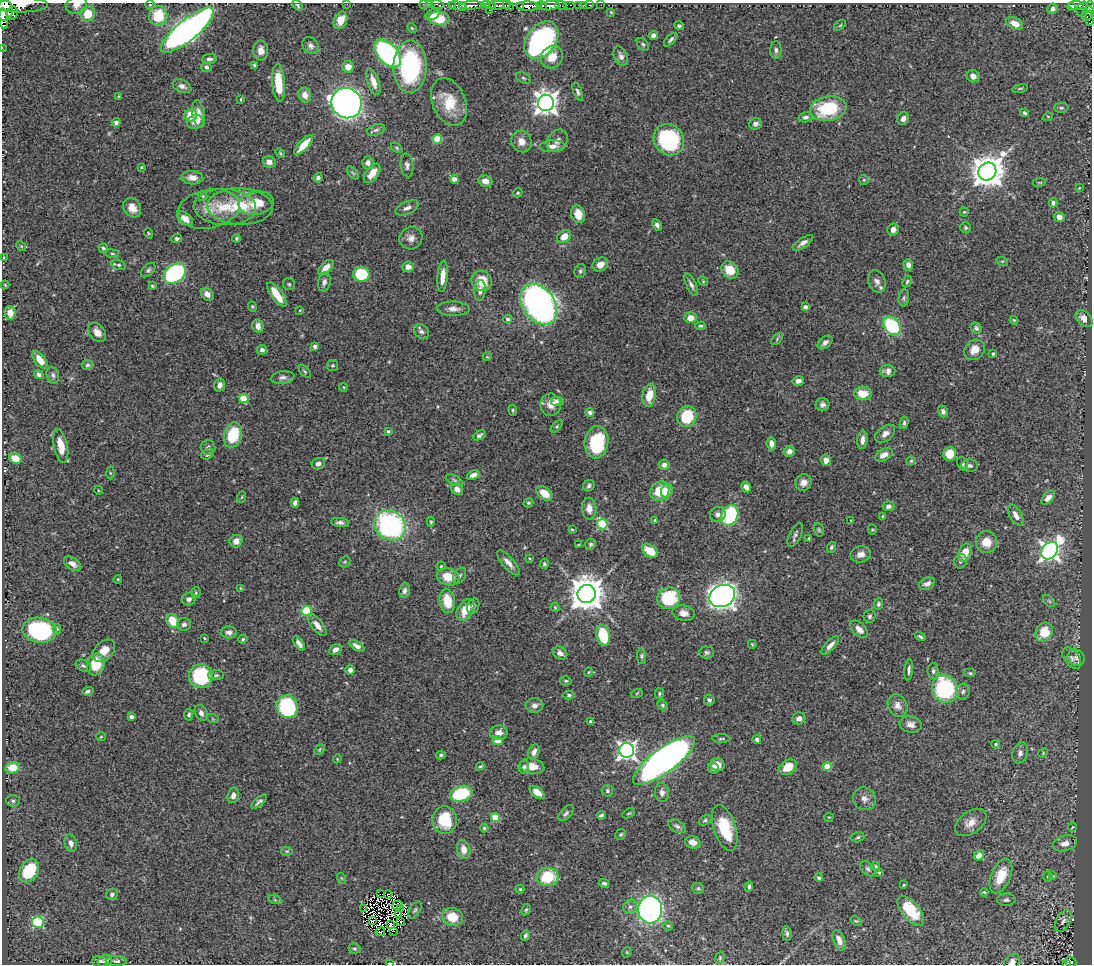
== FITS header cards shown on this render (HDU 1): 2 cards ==
NAXIS1  =                 1090
NAXIS2  =                  962

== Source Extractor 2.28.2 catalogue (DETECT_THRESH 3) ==
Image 1090 x 962 px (HDU 1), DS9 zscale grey, 1 PNG px = 1 image px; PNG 1094 x 966 px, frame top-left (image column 1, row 962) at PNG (2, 3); each listed source drawn as its Kron ellipse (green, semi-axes under 4 px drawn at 4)
Background 1.14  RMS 0.028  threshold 0.085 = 3 sigma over >= 5 px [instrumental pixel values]
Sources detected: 457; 7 with non-positive FLUX_AUTO (blend fragments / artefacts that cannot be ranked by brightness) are neither listed nor drawn; the other 450 listed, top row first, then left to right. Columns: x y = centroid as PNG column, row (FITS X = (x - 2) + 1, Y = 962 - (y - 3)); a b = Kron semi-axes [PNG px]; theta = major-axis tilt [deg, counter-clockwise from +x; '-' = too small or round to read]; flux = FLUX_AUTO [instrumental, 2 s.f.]
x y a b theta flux
347 4 2 2 - 15
423 4 2 2 - 9.8
430 4 2 2 - 13
437 4 6 3 -15 47
21 5 27 7 0 2300
76 5 11 8 25 15
150 5 5 4 - 2.4
298 5 6 3 -47 2.8
463 5 3 2 - 160
471 5 12 3 4 1100
486 5 3 2 - 21
498 5 13 3 1 490
508 5 6 4 -37 77
542 5 5 3 - 430
561 5 6 3 -3 68
569 5 6 2 0 65
579 5 3 3 - 42
584 5 3 2 - 6.8
589 5 2 2 - 12
601 5 2 2 - 6.6
1076 5 8 3 2 170
452 6 3 3 - 63
458 6 9 4 -13 530
492 6 3 2 - 180
521 6 3 2 - 64
528 6 11 4 -2 1500
550 6 10 4 6 1200
1072 6 4 3 - 140
1090 6 5 3 - 250
1082 8 7 4 67 170
1052 9 5 5 - 6.1
489 10 2 2 - 16
4 11 10 8 74 2700
611 12 3 3 - 1.5
12 13 7 5 78 620
1088 13 7 6 - 240
88 14 7 7 - 44
433 14 7 5 30 30
158 16 10 9 - 63
439 18 10 7 -6 52
3 19 10 4 -85 1100
1089 19 7 3 -80 94
341 20 9 6 65 25
1015 23 9 5 -24 18
840 25 7 3 37 2
679 26 5 4 - 3.7
412 28 5 4 - 2.2
187 30 33 10 39 960
653 35 5 4 - 7.5
541 40 21 14 54 430
671 40 8 3 45 4.6
643 44 7 5 -49 3.5
311 46 9 7 -44 7.7
2 48 2 2 - 9.4
261 50 10 7 -89 14
776 50 9 5 -89 5.2
388 53 16 9 -47 400
621 56 10 6 -66 7.8
552 57 12 10 41 26
209 59 7 5 9 5.6
254 65 4 4 - 3.2
206 67 5 5 - 7.3
348 67 6 5 - 17
410 67 26 16 87 240
973 76 6 6 - 12
523 78 8 5 -27 3.4
373 82 14 6 -71 17
279 83 19 6 -86 57
182 86 10 6 -25 8.1
1020 88 8 3 11 2.4
578 92 9 4 -69 4.8
305 95 7 6 - 16
119 96 4 3 - 1.7
241 99 3 3 - 1.8
449 102 25 16 -67 55
347 103 15 14 - 1300
546 103 8 8 - 1600
1061 108 7 5 -2 3.4
828 109 18 12 10 110
1025 113 4 4 - 3.4
199 114 14 6 -80 13
191 115 6 6 - 37
1048 116 5 3 - 1.4
806 117 7 5 13 7
903 119 6 5 - 8.8
116 122 4 4 - 6.1
195 122 8 7 - 14
755 124 6 5 - 6.2
376 130 9 5 15 5.4
437 139 5 4 - 57
669 140 16 14 -52 220
557 141 12 9 53 11
521 142 11 10 - 19
304 145 12 5 48 34
553 146 12 6 1 12
397 148 6 3 -37 2.5
280 153 6 3 -45 2.1
269 162 6 5 - 12
368 163 6 5 - 8.3
407 165 12 6 -84 6.8
141 167 3 3 - 1.7
987 172 9 8 - 3700
353 173 8 4 -53 3.3
372 173 11 6 53 23
192 178 11 6 -3 15
318 178 4 4 - 5.1
454 179 4 4 - 30
864 180 5 4 - 2.4
485 181 7 5 -20 13
1039 182 6 3 9 1.9
1079 188 4 3 - 1.4
518 193 5 4 - 3
203 196 5 4 - 2.2
256 203 18 12 10 44
1053 203 5 4 - 4.2
240 206 33 18 -2 75
225 207 31 18 -2 60
132 208 10 8 -54 19
407 208 12 6 24 9.8
209 209 31 19 11 41
964 212 4 4 - 2.1
578 214 9 7 -74 27
1059 217 5 5 - 11
185 219 9 5 -38 12
657 225 6 4 -59 5.6
966 228 5 5 - 3.3
893 230 6 5 - 10
148 233 5 3 - 1.9
564 237 7 6 - 27
236 238 4 3 - 2.2
411 238 12 11 - 13
177 239 5 4 - 4.5
803 243 12 5 35 9
21 246 5 4 - 2
103 248 5 4 - 3.4
112 254 7 3 -8 2.5
3 257 3 2 - 1.4
1002 261 6 4 -17 1.8
119 265 7 4 -17 4
600 265 8 6 33 15
908 265 6 5 - 9.2
408 267 6 5 - 13
326 268 9 5 45 17
148 270 8 5 46 4.5
730 270 9 7 -49 34
580 271 7 5 66 3.9
175 274 12 8 36 260
361 274 8 7 - 91
443 276 16 5 85 20
482 281 10 9 - 38
703 281 5 4 - 2.2
877 281 11 8 -67 10
324 282 10 6 78 7.4
907 282 6 4 63 3.1
289 284 6 6 - 3.1
5 285 4 4 - 1.6
691 285 12 5 -64 7.6
152 286 3 2 - 2.1
480 290 10 5 86 9.8
207 294 7 5 -45 9.8
277 294 14 5 -54 41
904 298 8 5 83 4.3
539 304 22 16 -54 950
252 307 5 4 - 2.5
805 307 4 4 - 9.2
453 309 16 7 -1 12
300 310 3 2 - 1.3
10 313 7 5 -87 18
690 318 6 5 - 16
508 319 4 4 - 4.8
1084 319 10 6 -46 13
1014 320 4 3 - 2
258 326 7 5 -77 11
701 326 5 3 - 3.3
892 326 10 7 -49 140
976 328 6 5 - 4.4
421 331 8 6 -42 6.2
97 332 10 7 -52 15
777 339 7 4 48 2.8
825 342 8 5 41 7.3
315 346 4 3 - 7.4
262 350 5 5 - 5.4
974 350 11 9 42 22
993 354 3 3 - 3.7
487 357 4 3 - 1.3
40 360 10 5 -53 26
88 365 6 5 - 3.9
332 365 5 5 - 3.2
887 371 8 6 -1 8.7
305 372 7 4 -48 2.9
39 374 5 4 - 5
53 375 8 6 -71 5.3
283 377 12 6 8 7.3
798 381 6 4 15 9.2
220 385 7 5 74 7.9
344 387 4 3 - 1.4
863 394 9 6 -6 35
649 395 12 6 80 30
244 398 4 4 - 80
557 401 7 5 0 8.8
551 405 11 10 - 15
822 405 7 6 - 6.7
513 410 5 3 - 2.3
943 411 6 5 - 6.9
590 412 4 3 - 5.8
687 416 11 9 67 81
904 423 6 4 82 4.1
557 426 7 4 45 2.8
388 431 3 3 - 2.3
885 434 11 7 39 12
233 435 13 9 74 80
479 435 6 4 34 4.8
862 440 9 5 84 11
596 442 16 12 83 130
771 444 6 5 - 11
61 446 17 7 -78 33
208 447 7 7 - 4.8
789 451 6 5 - 9.9
208 454 7 5 30 6.3
950 454 7 6 - 31
884 455 9 5 27 15
15 458 6 5 - 25
826 460 6 5 - 9.3
911 461 4 4 - 1.9
318 464 7 5 25 7.6
962 464 7 5 -61 4.3
664 465 5 5 - 7.8
970 466 8 6 -3 6.2
110 473 6 4 -88 2.6
473 475 7 4 22 9.7
454 480 9 5 -28 4.7
804 482 8 8 - 13
589 486 6 5 - 5.1
746 487 5 4 - 12
457 489 6 5 - 12
98 490 4 3 - 1.5
660 491 10 9 - 52
667 491 7 5 65 25
544 493 9 6 -36 30
242 497 6 3 70 2.2
1048 498 8 5 47 12
295 503 5 4 - 7.1
528 503 5 4 - 3.1
888 506 6 5 - 7.6
589 509 11 7 -85 14
718 514 8 7 - 7.9
730 515 10 8 65 150
1016 515 11 6 -61 13
883 516 4 3 - 3.2
655 520 3 3 - 2.5
851 521 4 3 - 2
340 522 9 4 -5 6.3
431 522 5 4 - 2.7
602 524 5 5 - 140
390 525 16 14 -38 350
572 529 3 2 - 1.8
819 530 7 5 -73 3.1
872 530 5 4 - 2.3
795 535 13 6 63 6.6
809 538 3 3 - 2.5
236 541 6 6 - 16
987 542 11 10 - 31
590 544 6 5 - 3.4
579 545 3 2 - 1.8
831 547 5 4 - 4
650 551 9 6 -34 30
1050 551 10 7 48 1100
965 553 9 6 71 28
861 554 10 8 14 12
529 558 4 2 - 1.4
960 561 7 6 - 4.9
345 562 6 5 - 2.8
508 563 16 5 -48 12
72 564 9 6 -33 11
544 564 5 4 - 3.4
441 566 4 4 - 2.2
460 576 9 5 60 4.8
448 577 11 8 -18 38
118 579 4 3 - 1.7
927 584 8 5 22 11
241 588 4 4 - 1.7
404 591 8 5 76 6.4
196 593 6 4 72 2.9
587 594 9 9 - 4300
722 596 13 10 25 1300
669 598 12 10 26 110
189 599 7 6 - 7.3
447 601 12 7 -80 44
1049 601 7 4 -45 3.2
878 604 6 5 - 3.9
473 606 8 6 69 7.6
555 607 4 4 - 2.2
465 610 12 7 59 35
306 611 5 5 - 120
684 613 11 7 -11 12
870 616 6 6 - 4.3
173 621 7 6 - 46
184 624 7 6 - 7.4
317 625 13 5 -52 15
57 629 5 4 - 2.7
859 629 10 6 -46 14
39 630 17 12 -9 230
229 632 8 6 -1 7.2
1044 632 10 8 58 44
603 635 10 6 -75 85
920 636 5 3 - 4
205 638 3 2 - 1.8
243 639 4 4 - 2.8
299 643 8 4 -54 7.7
752 644 4 2 - 1.9
830 645 12 5 47 10
357 646 9 4 -34 8.7
335 650 6 5 - 11
104 651 13 9 43 24
707 652 7 6 - 4.3
560 653 8 6 -34 8.7
641 656 8 4 90 3.3
1072 658 12 7 -53 9.1
1076 658 9 7 -38 6.7
96 664 11 8 76 54
83 666 8 5 -29 4.8
350 670 5 4 - 6.2
909 670 11 4 84 5.1
933 671 7 5 -89 5.3
589 672 4 3 - 1.5
970 673 6 4 0 3.3
216 675 8 5 2 4
201 676 12 12 - 140
566 681 6 4 3 3.1
945 689 14 12 -66 200
88 691 5 4 - 4.6
963 691 8 7 - 6.1
637 693 6 4 20 2.2
659 693 5 4 - 2.8
569 695 5 4 - 3.2
709 700 5 5 - 4.2
534 705 9 7 3 7.9
663 705 6 4 -42 2.9
897 705 11 9 -64 14
287 707 11 10 - 240
201 713 8 6 -64 7.9
189 715 6 4 86 3.4
131 717 4 3 - 7.3
799 718 6 6 - 8.4
213 719 6 4 -19 2.4
590 721 4 4 - 2.8
911 725 11 8 -11 11
499 733 8 7 - 15
101 737 5 3 - 1.7
721 739 9 3 1 3
757 739 4 3 - 5.4
498 741 5 4 - 25
996 744 4 3 - 2.7
319 750 6 4 46 2.4
627 750 7 7 - 870
534 752 8 5 63 10
1020 753 11 7 73 8.6
1043 753 5 4 - 2.3
441 755 5 3 - 3.6
337 759 4 3 - 1.6
664 760 37 12 37 1100
718 764 7 6 - 18
480 766 4 3 - 2.2
532 766 12 7 -12 24
827 766 4 4 - 57
524 767 6 5 - 4.7
788 767 9 7 31 35
13 768 7 5 13 38
713 768 6 5 - 8.1
607 791 6 6 - 3.8
537 792 8 5 -36 17
662 792 10 7 -84 8.4
461 794 11 7 18 120
233 795 8 5 74 8.4
864 799 12 11 - 12
13 801 6 6 - 4.5
259 802 9 4 39 5.2
566 813 9 5 48 4.8
629 813 7 3 29 2.3
601 815 4 3 - 3.8
495 817 4 4 - 68
829 817 4 3 - 1.5
445 820 14 12 -85 72
705 820 7 4 31 3.1
971 823 18 11 36 21
677 826 9 5 -28 6.4
1072 827 5 2 - 1.4
484 828 4 4 - 2.5
725 828 23 11 -72 80
621 834 6 5 - 3.1
858 837 7 5 17 3.7
693 842 8 6 -19 14
71 843 9 6 -73 9.8
1065 843 12 7 16 15
464 849 9 6 -79 16
287 851 6 4 -5 2.4
979 855 5 4 - 14
876 866 4 4 - 2.6
868 869 9 5 -45 5.2
29 871 12 9 58 97
879 872 4 3 - 2.2
1001 876 18 9 67 47
1048 876 5 4 - 2.9
1053 876 3 3 - 1.5
547 877 11 9 7 84
341 878 5 3 - 1.9
819 878 4 4 - 3.5
604 883 5 4 - 4
904 885 4 3 - 1.8
749 886 5 4 - 4.2
520 889 4 4 - 2.2
698 889 6 5 - 3
984 892 4 3 - 1.9
112 894 6 5 - 4.3
380 894 4 2 - 1.2
388 894 4 3 - 2.4
275 900 7 4 -20 3
1006 900 9 6 3 5.3
397 905 5 2 - 0.89
630 907 7 6 - 6.7
400 908 2 2 - 1.1
364 909 2 2 - 2
650 909 14 12 -88 670
415 910 10 5 56 4.2
526 910 6 4 62 2.8
911 911 18 9 -50 63
398 915 3 2 - 1.8
452 917 11 9 -20 44
372 921 3 2 - 0.2
856 921 6 3 -24 2.1
1063 921 12 6 62 7.7
38 922 5 5 - 160
401 922 4 2 - 0.59
390 924 3 2 - 3.1
668 926 4 4 - 2.7
394 931 2 2 - 1.9
380 932 5 3 - 5
787 933 8 4 -85 4.4
525 935 5 4 - 4.2
839 940 11 5 -68 13
355 948 6 5 - 3
627 952 5 3 - 1.5
720 958 6 4 71 2.8
99 961 7 5 -3 5.3
105 961 7 5 22 6.4
116 961 11 4 -2 5.3
1012 962 9 7 45 8.4
1071 962 5 5 - 25
390 963 4 3 - 4.6
1066 963 3 3 - 13
At the frame edge (FLAGS 8, measured only in part): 12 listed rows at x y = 347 4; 423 4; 430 4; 437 4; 21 5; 76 5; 1090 6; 4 11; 2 48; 1012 962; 390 963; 1066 963
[7 non-positive-flux detections neither listed nor drawn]